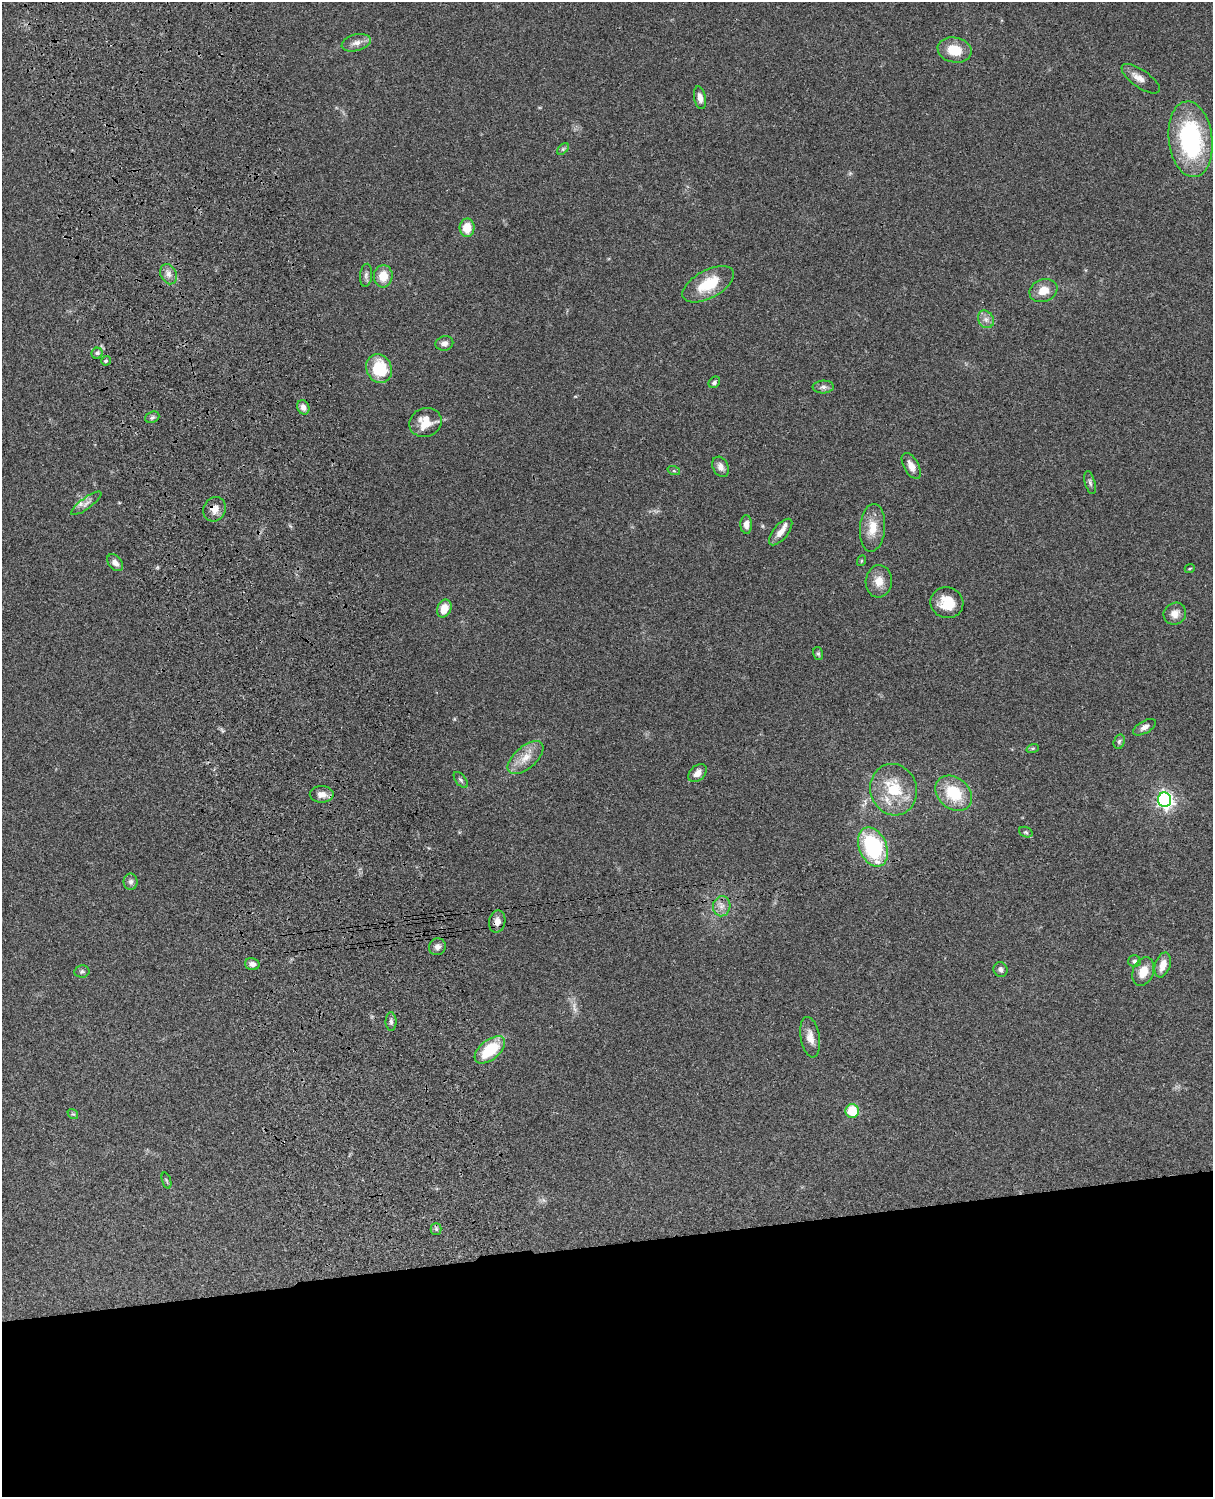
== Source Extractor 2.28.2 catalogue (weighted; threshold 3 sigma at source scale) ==
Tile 11 of 4 x 3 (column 3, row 3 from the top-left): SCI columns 2545-3755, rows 276-1770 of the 5086 x 4924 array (HDU 1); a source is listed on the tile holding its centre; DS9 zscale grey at full resolution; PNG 1215 x 1499 px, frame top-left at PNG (2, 2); each listed source drawn as its Kron ellipse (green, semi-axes under 4 px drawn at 4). Shown black and unused: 17% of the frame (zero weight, under 3 of 4 exposures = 6% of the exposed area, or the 3 px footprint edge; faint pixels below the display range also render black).
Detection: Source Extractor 2.28.2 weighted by HDU 2 'WHT'; one run over the whole footprint, this tile lists its part. Background 0.0966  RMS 0.0063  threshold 0.0284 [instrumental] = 3 sigma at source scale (4.5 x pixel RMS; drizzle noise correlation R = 1.50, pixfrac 1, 0.05/0.05 arcsec/px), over >= 5 px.
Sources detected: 70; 1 too faint to see at this stretch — neither listed nor drawn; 1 inside a brighter listed object's ellipse — not listed separately; the other 68 listed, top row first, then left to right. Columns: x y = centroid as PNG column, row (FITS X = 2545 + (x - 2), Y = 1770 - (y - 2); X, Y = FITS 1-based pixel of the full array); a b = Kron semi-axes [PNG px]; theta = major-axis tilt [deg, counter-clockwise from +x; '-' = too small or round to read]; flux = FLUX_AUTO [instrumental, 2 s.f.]
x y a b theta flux
356 43 15 8 14 4.1
955 50 17 12 -11 14
1141 79 22 8 -35 5.1
700 98 11 6 -79 3.7
1191 139 38 22 -83 80
563 149 7 4 45 0.97
467 228 9 7 89 11
168 274 10 8 -68 3.4
366 275 11 6 84 2.1
383 276 11 9 85 9.9
708 284 28 14 28 21
1043 290 14 11 21 7.9
986 319 9 7 -55 3.1
444 343 9 7 12 2.8
97 353 6 5 - 1.5
106 361 5 4 - 1.2
379 369 15 12 -65 26
714 382 6 5 - 1.3
823 387 10 6 3 2.2
303 407 7 6 - 3.5
152 417 7 5 21 1.4
425 423 16 14 21 12
911 466 14 7 -61 4.9
721 467 11 7 -63 3.8
674 471 6 4 -18 0.87
1090 483 12 5 -75 1.7
86 503 18 5 36 3.4
215 509 12 11 - 5.2
746 524 9 6 -88 3.4
872 528 24 12 85 11
781 532 16 7 50 5.4
861 561 5 3 - 0.61
115 563 9 6 -50 3.6
1190 568 5 3 - 0.55
879 581 16 13 86 7.8
947 603 16 15 - 13
444 609 9 7 66 8.5
1175 614 11 10 - 4.7
818 653 6 5 - 1.1
1144 727 13 6 30 2.7
1119 742 7 5 73 1.3
1033 748 6 4 18 0.88
525 758 22 11 41 9.1
697 773 10 7 44 4.8
461 780 9 5 -52 1.5
894 790 26 23 -73 26
954 793 20 15 -41 23
322 794 12 8 0 4.7
1165 800 7 6 - 210
1026 832 7 5 -21 1.1
873 847 20 13 -67 57
131 882 8 7 - 2.1
722 906 10 8 78 3.7
497 921 11 8 80 4.5
437 947 9 8 - 2.8
1134 961 6 6 - 1.2
252 964 7 6 - 3
1163 965 13 7 72 7.4
1000 969 7 7 - 2
82 971 7 6 - 1.4
1143 972 15 10 69 9.2
391 1022 9 5 -89 1.7
810 1037 20 9 -80 6.2
490 1050 18 10 38 26
852 1111 7 6 - 17
73 1114 6 4 -39 0.8
166 1180 8 3 -71 0.89
436 1229 5 5 - 1.3
Overlapping masked pixels (flux is a lower limit): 2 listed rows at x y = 215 509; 497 921